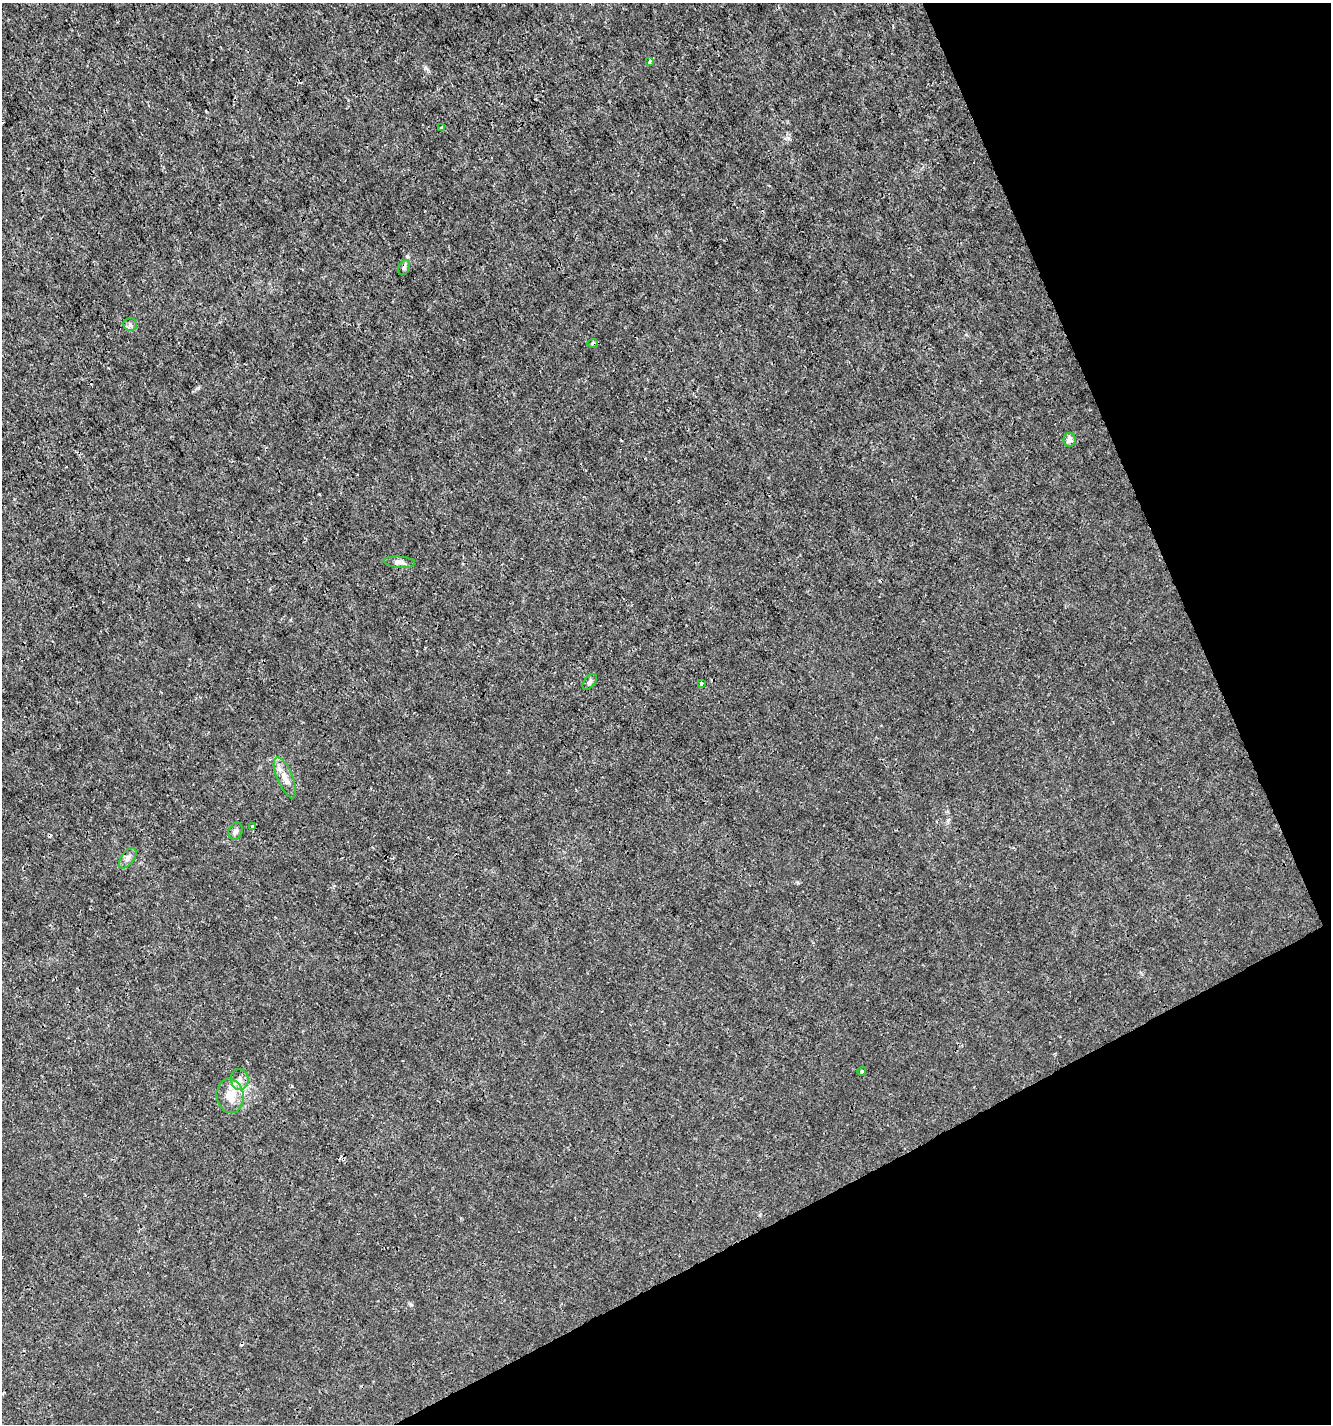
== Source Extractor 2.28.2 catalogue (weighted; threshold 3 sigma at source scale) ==
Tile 12 of 4 x 4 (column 4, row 3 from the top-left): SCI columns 4080-5408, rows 1426-2847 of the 5560 x 5690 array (HDU 1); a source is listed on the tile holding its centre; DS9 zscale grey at full resolution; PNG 1333 x 1426 px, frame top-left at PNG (2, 3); each listed source drawn as its Kron ellipse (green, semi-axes under 4 px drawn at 4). Shown black and unused: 23% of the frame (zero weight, under 3 of 4 exposures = <1% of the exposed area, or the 3 px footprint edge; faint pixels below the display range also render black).
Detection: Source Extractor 2.28.2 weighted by HDU 2 'WHT'; one run over the whole footprint, this tile lists its part. Background 1.03e-04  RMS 9.4e-04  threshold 0.00422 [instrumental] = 3 sigma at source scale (4.5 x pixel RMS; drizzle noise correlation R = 1.50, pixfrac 1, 0.0396/0.0396 arcsec/px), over >= 5 px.
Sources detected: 19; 2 cosmic-ray / hot-pixel residue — neither listed nor drawn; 1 inside a brighter listed object's ellipse — not listed separately; the other 16 listed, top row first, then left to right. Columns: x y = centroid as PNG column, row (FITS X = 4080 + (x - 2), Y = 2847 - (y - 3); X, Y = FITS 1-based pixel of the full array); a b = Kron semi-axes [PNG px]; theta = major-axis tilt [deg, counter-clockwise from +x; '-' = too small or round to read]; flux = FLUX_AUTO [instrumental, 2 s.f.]
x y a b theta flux
650 61 4 4 - 0.16
442 127 4 3 - 0.16
404 268 8 5 63 0.24
130 324 7 6 - 0.24
593 343 5 4 - 0.29
1069 440 7 6 - 0.55
399 562 16 5 -4 0.41
590 682 9 5 53 0.24
701 683 4 3 - 0.12
285 778 22 7 -67 0.94
252 826 4 3 - 0.15
236 831 9 6 65 0.29
128 858 12 6 53 0.39
862 1071 4 4 - 0.15
240 1079 10 9 - 0.54
230 1096 17 13 -83 1.5
Overlapping masked pixels (flux is a lower limit): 1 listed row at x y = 593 343